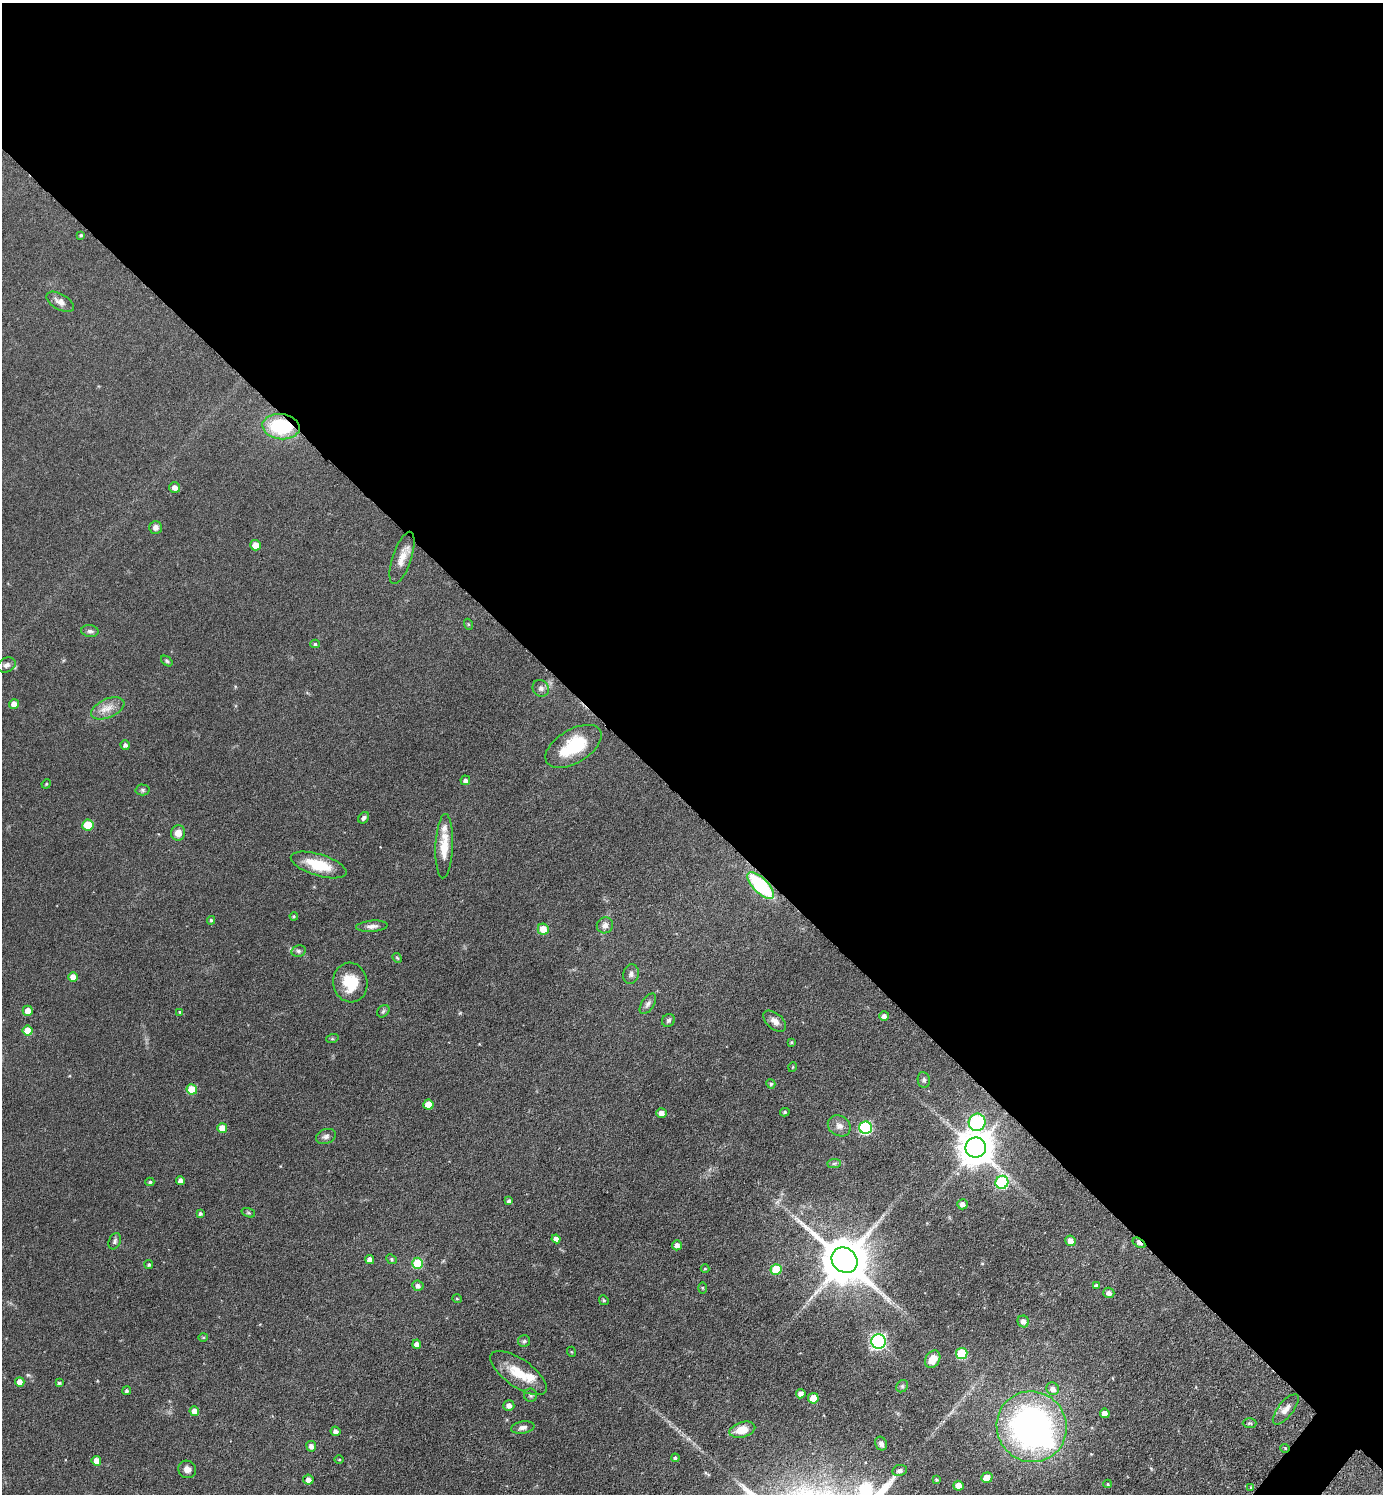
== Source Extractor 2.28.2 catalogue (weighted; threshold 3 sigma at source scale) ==
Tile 3 of 4 x 4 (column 3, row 1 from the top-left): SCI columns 2918-4298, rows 4480-5971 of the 5978 x 5976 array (HDU 1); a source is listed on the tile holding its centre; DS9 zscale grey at full resolution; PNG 1385 x 1496 px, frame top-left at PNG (2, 3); each listed source drawn as its Kron ellipse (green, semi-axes under 4 px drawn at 4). Shown black and unused: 54% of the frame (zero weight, under 3 of 6 exposures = <1% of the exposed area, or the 3 px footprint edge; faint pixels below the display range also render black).
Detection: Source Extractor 2.28.2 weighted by HDU 2 'WHT'; one run over the whole footprint, this tile lists its part. Background 0.0806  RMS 0.004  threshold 0.0164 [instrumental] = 3 sigma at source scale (4.09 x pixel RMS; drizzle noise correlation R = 1.36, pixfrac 0.8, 0.05/0.05 arcsec/px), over >= 5 px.
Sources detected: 128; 1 inside a brighter object's white glare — neither listed nor drawn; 2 inside a brighter listed object's ellipse — not listed separately; the other 125 listed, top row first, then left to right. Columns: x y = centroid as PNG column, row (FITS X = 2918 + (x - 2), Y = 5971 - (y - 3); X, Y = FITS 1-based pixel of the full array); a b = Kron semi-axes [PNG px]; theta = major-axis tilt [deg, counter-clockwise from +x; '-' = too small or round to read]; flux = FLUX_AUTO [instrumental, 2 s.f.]
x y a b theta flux
81 235 4 4 - 0.45
60 302 15 8 -29 2.4
281 427 19 12 -5 23
175 487 5 5 - 2
155 527 6 6 - 1.6
255 545 5 5 - 3.8
402 558 27 9 71 4.7
468 624 5 3 - 0.38
90 631 8 6 -9 1.1
315 644 5 4 - 0.63
167 661 6 4 -37 0.58
7 665 9 7 23 1.4
541 688 9 7 -46 1.5
14 704 5 5 - 3
108 708 18 9 23 4.1
125 745 5 4 - 1.1
573 746 31 16 31 17
465 780 5 5 - 1
46 784 5 4 - 0.36
142 790 7 5 -1 0.72
364 818 6 4 56 1
88 825 5 5 - 9.7
178 833 8 7 - 3.1
444 846 32 8 88 7.3
319 865 29 10 -17 11
761 885 17 7 -45 33
294 916 4 3 - 0.39
211 920 4 4 - 0.55
605 925 8 8 - 1.8
372 926 16 5 4 1.9
543 929 5 5 - 6.9
298 951 7 5 12 0.85
397 958 5 4 - 0.43
631 974 10 7 77 1.3
73 977 5 4 - 3.1
350 983 20 17 -79 11
648 1004 11 6 57 1.3
28 1011 5 5 - 3.8
383 1011 7 5 45 0.64
180 1012 4 4 - 0.45
884 1016 5 5 - 1.7
668 1020 7 6 - 0.84
775 1021 13 8 -40 2.2
28 1030 5 5 - 5.9
332 1039 6 4 18 0.45
791 1042 4 3 - 0.38
793 1067 5 3 - 0.31
924 1080 8 6 -80 0.85
771 1084 5 4 - 0.61
192 1089 5 5 - 8.7
428 1105 5 5 - 6.2
785 1112 5 4 - 0.57
661 1113 5 5 - 2.2
977 1122 8 8 - 55
839 1126 12 10 -32 2.2
222 1128 5 5 - 4.2
866 1128 6 6 - 45
326 1136 10 7 20 1.3
976 1148 10 10 - 830
834 1163 7 4 1 0.74
181 1181 4 4 - 1.8
150 1182 4 4 - 0.56
1002 1182 7 6 - 29
509 1201 4 4 - 0.96
962 1204 5 5 - 1.9
200 1213 4 4 - 0.87
248 1213 7 4 -19 0.55
556 1239 4 4 - 2
115 1241 8 5 67 0.92
1070 1241 5 5 - 3
1139 1243 7 4 -31 1.8
677 1245 5 5 - 1.9
392 1259 5 4 - 0.54
370 1260 5 4 - 2
844 1260 14 12 -41 1900
418 1263 5 5 - 18
149 1265 4 4 - 0.6
705 1269 4 4 - 0.39
776 1269 5 5 - 11
1096 1285 4 4 - 0.52
418 1286 5 5 - 1.3
702 1288 6 4 -89 0.42
1109 1293 5 5 - 1.6
457 1299 5 3 - 0.34
604 1300 5 4 - 0.48
1023 1321 6 5 - 2
203 1337 5 3 - 0.39
524 1341 6 6 - 0.71
879 1342 7 7 - 83
417 1344 4 4 - 1.8
572 1352 5 3 - 0.3
962 1353 5 5 - 19
933 1359 9 7 57 4.5
519 1373 33 14 -35 9.6
20 1382 5 4 - 2.9
59 1383 4 3 - 0.61
902 1386 6 5 - 0.7
1053 1389 6 6 - 2.3
127 1391 4 4 - 0.79
801 1394 4 4 - 1.9
530 1395 6 6 - 0.92
813 1398 5 5 - 7.2
509 1406 5 5 - 2.1
1286 1409 18 7 52 2.7
194 1411 5 4 - 3
1105 1413 5 4 - 2.6
1250 1423 7 5 -1 0.65
523 1427 12 6 9 1.5
1032 1427 36 34 -59 130
742 1430 13 7 16 6.2
335 1431 5 4 - 1.4
881 1444 7 5 -67 1.5
311 1446 5 5 - 1.8
1285 1448 4 4 - 0.45
675 1458 4 4 - 0.62
339 1459 5 3 - 0.34
96 1461 5 4 - 3.6
187 1469 9 8 - 2
900 1470 7 5 11 1.2
987 1478 6 5 - 4.1
308 1480 5 5 - 2.3
936 1480 3 3 - 0.48
1108 1484 4 4 - 0.41
958 1486 5 5 - 4.2
1251 1487 3 2 - 0.26
Overlapping masked pixels (flux is a lower limit): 4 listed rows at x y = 281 427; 761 885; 1139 1243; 1285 1448